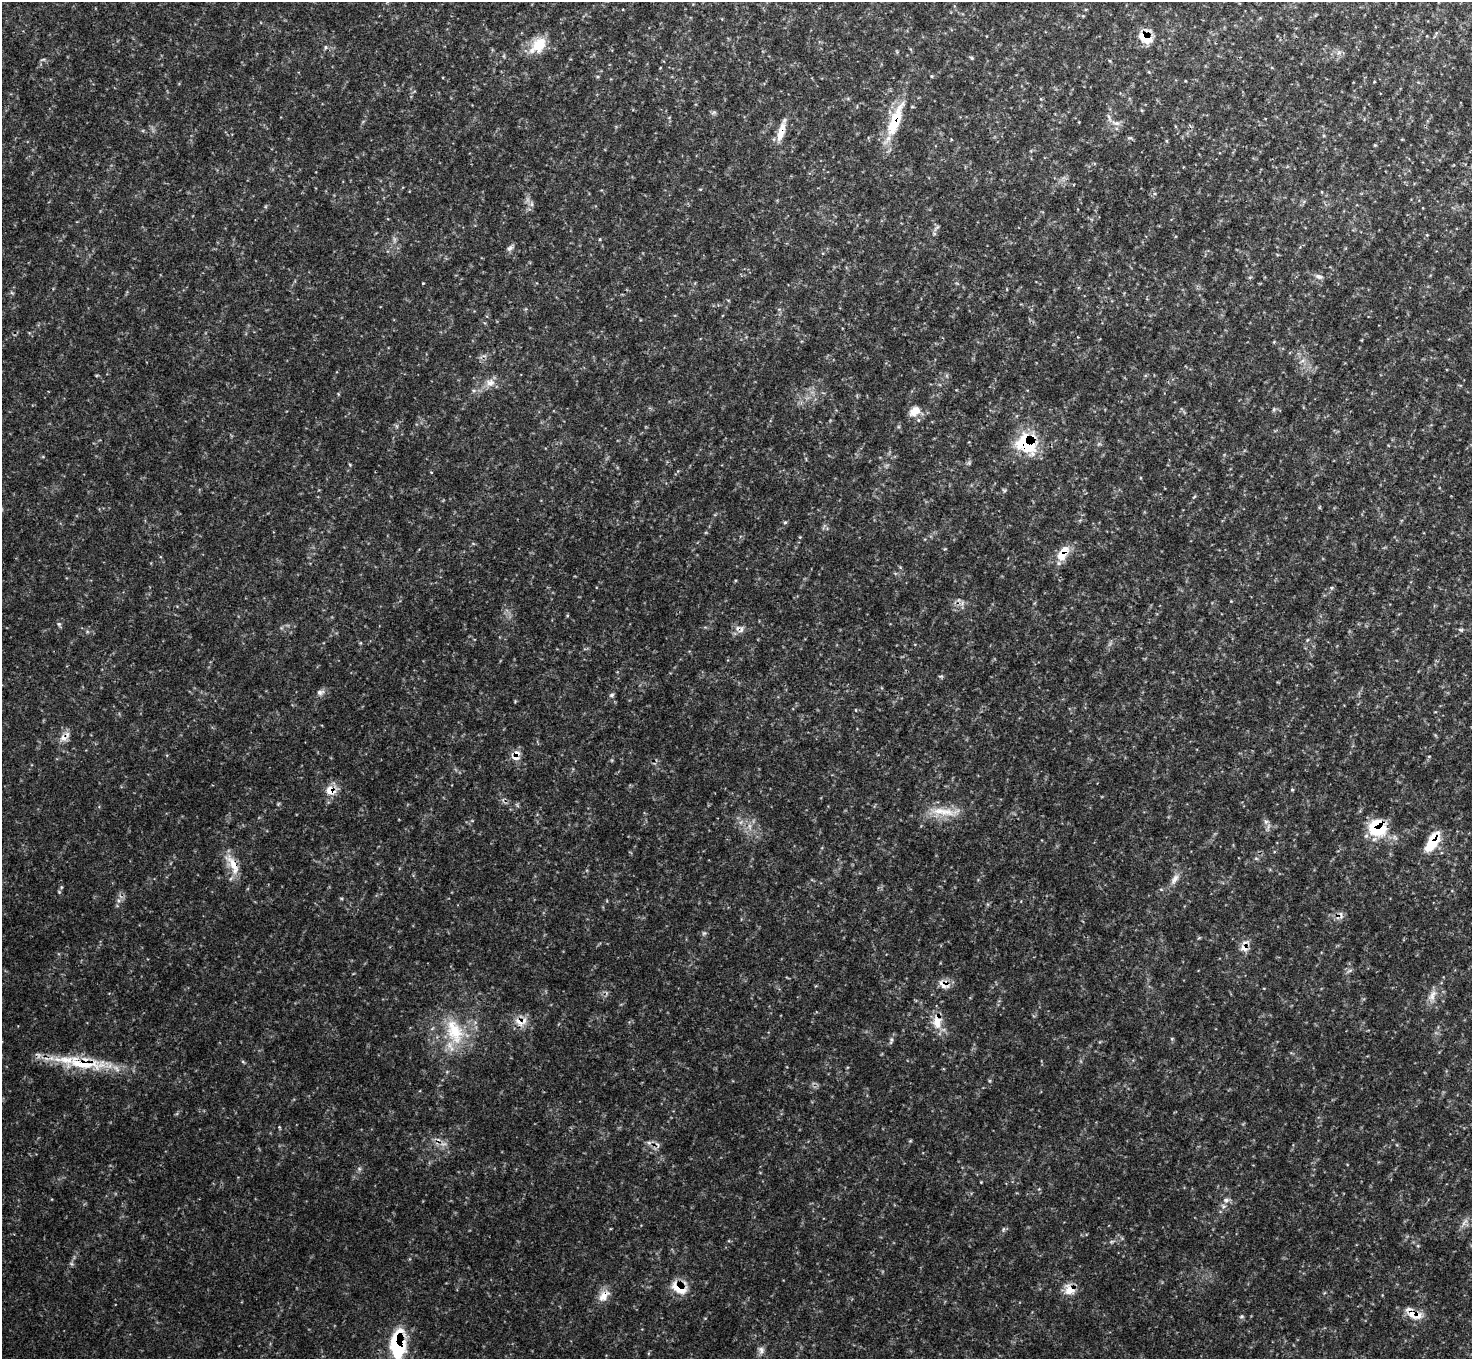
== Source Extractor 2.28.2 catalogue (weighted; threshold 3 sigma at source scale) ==
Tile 10 of 4 x 4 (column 2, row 3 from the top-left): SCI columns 1485-2954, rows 1532-2888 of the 5912 x 5912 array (HDU 1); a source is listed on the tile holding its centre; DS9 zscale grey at full resolution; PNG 1474 x 1361 px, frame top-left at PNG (2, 2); no overlay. Shown black and unused: <1% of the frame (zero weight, under 3 of 4 exposures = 1% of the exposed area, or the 3 px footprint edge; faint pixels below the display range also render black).
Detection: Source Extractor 2.28.2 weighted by HDU 2 'WHT'; one run over the whole footprint, this tile lists its part. Background 0.146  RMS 0.0053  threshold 0.0238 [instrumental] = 3 sigma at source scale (4.5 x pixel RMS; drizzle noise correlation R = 1.50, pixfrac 1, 0.05/0.05 arcsec/px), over >= 5 px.
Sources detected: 49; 2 cosmic-ray / hot-pixel residue — not listed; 1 inside a brighter listed object's ellipse — not listed separately; the other 46 listed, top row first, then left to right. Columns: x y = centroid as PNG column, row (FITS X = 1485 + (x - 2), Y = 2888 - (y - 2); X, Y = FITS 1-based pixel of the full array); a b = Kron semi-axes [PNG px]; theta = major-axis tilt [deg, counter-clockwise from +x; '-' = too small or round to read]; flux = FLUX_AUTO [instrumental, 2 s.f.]
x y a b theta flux
1145 38 21 12 -28 9.1
539 45 23 16 46 11
325 47 6 4 -90 0.69
895 121 50 14 70 21
1117 123 8 6 -1 2
781 132 26 8 74 6.4
600 239 4 3 - 0.51
509 248 9 6 39 1.5
1319 276 9 6 -25 1.7
490 383 13 7 12 3.5
1274 409 6 3 71 0.67
915 411 14 11 34 5.5
1027 444 23 19 -33 29
785 522 4 4 - 0.74
1063 553 21 10 63 8.6
59 624 6 4 -43 0.8
1461 630 5 5 - 0.8
320 693 8 7 - 1.7
611 695 6 5 - 1.1
63 738 11 7 -15 2.9
517 753 9 8 - 3
331 790 15 11 -25 5.9
1292 790 4 4 - 0.66
939 811 24 10 -5 9.7
1266 821 6 4 19 0.93
1377 828 21 19 -34 21
1432 842 24 11 60 14
233 864 32 10 -60 8.7
1175 879 15 7 61 3.2
1244 948 12 8 -22 3.1
943 985 17 5 -43 2.9
1432 996 16 8 66 3.9
519 1022 17 6 -38 3.9
937 1022 21 11 -88 7.8
454 1031 39 20 -68 23
891 1040 9 4 85 1.1
83 1063 55 17 -9 29
1226 1200 7 6 - 1.5
1223 1206 6 4 -72 1
679 1288 21 11 -33 10
1070 1290 14 12 -12 5.9
604 1296 19 10 42 5.2
1412 1314 21 9 -46 6.7
1241 1317 6 4 19 0.71
398 1345 27 14 -88 36
761 1350 11 6 -82 2.1
Overlapping masked pixels (flux is a lower limit): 21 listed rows (the first 20) at x y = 1145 38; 895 121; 781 132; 1027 444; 1063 553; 63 738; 517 753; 331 790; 1377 828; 1432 842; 233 864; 1244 948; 943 985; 519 1022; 937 1022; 83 1063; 679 1288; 1070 1290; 604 1296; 1412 1314
Isophote crosses this tile's border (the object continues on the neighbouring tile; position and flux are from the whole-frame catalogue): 1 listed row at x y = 398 1345